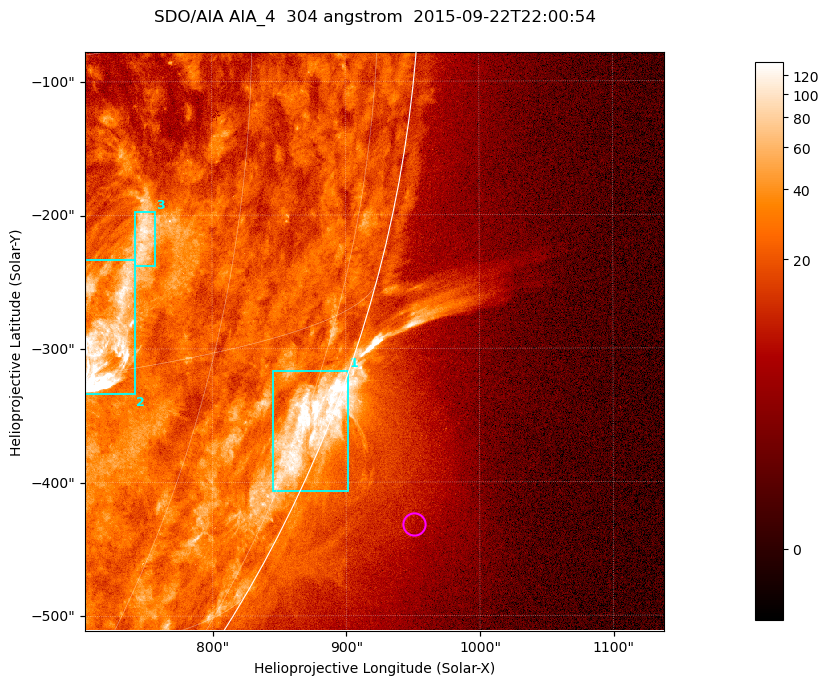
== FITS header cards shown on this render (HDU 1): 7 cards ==
TELESCOP= 'SDO/AIA '           / For AIA: SDO/AIA
INSTRUME= 'AIA_4   '           / For AIA: AIA_ATA1, AIA_ATA2, AIA_ATA3 or AIA_AT
WAVELNTH=                  304 / [angstrom] Wavelength
WAVEUNIT= 'angstrom'           / Wavelength unit: angstrom
DATE-OBS= '2015-09-22T22:00:54.123' / [ISO] Date when observation started; ISO 8
CTYPE1  = 'HPLN-TAN'           / CTYPE1; Typically HPLN
CTYPE2  = 'HPLT-TAN'           / CTYPE2; Typically HPLT

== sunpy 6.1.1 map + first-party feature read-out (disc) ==
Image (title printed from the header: SDO/AIA AIA_4  304 angstrom  2015-09-22T22:00:54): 722 x 722 px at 0.6 arcsec/px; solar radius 956 arcsec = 1593 px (partial field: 2.9% of the solar disc is inside the frame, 45% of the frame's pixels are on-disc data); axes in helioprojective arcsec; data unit not stated in the header (colour bar unlabelled)
Orientation: roll -0.132 deg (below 1 deg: not rotated)
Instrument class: DISC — disc imager (sunpy class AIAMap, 304 A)
Bright regions (active regions / flare kernels): reference = the on-disc median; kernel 7 px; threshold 5 sigma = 47.2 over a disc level ~23.2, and >= 1.15x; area >= 521 px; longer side >= 9 px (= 5.4 arcsec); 3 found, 3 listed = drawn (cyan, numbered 1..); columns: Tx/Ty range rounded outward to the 2 arcsec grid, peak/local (2 s.f.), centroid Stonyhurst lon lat
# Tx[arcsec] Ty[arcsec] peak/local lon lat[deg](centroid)
1 844..902 -408..-316 12 +77 -21
2 704..744 -334..-232 15 +51 -14
3 742..758 -238..-196 4.9 +52 -9
Off-limb structures (1.02-1.3 R_sun): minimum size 260 px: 6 found; the strongest spans PA ~240..250 deg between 1.04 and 1.17 R_sun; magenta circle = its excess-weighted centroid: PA ~245 deg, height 1.09 R_sun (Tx ~950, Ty ~-432 arcsec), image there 2.3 x the reference